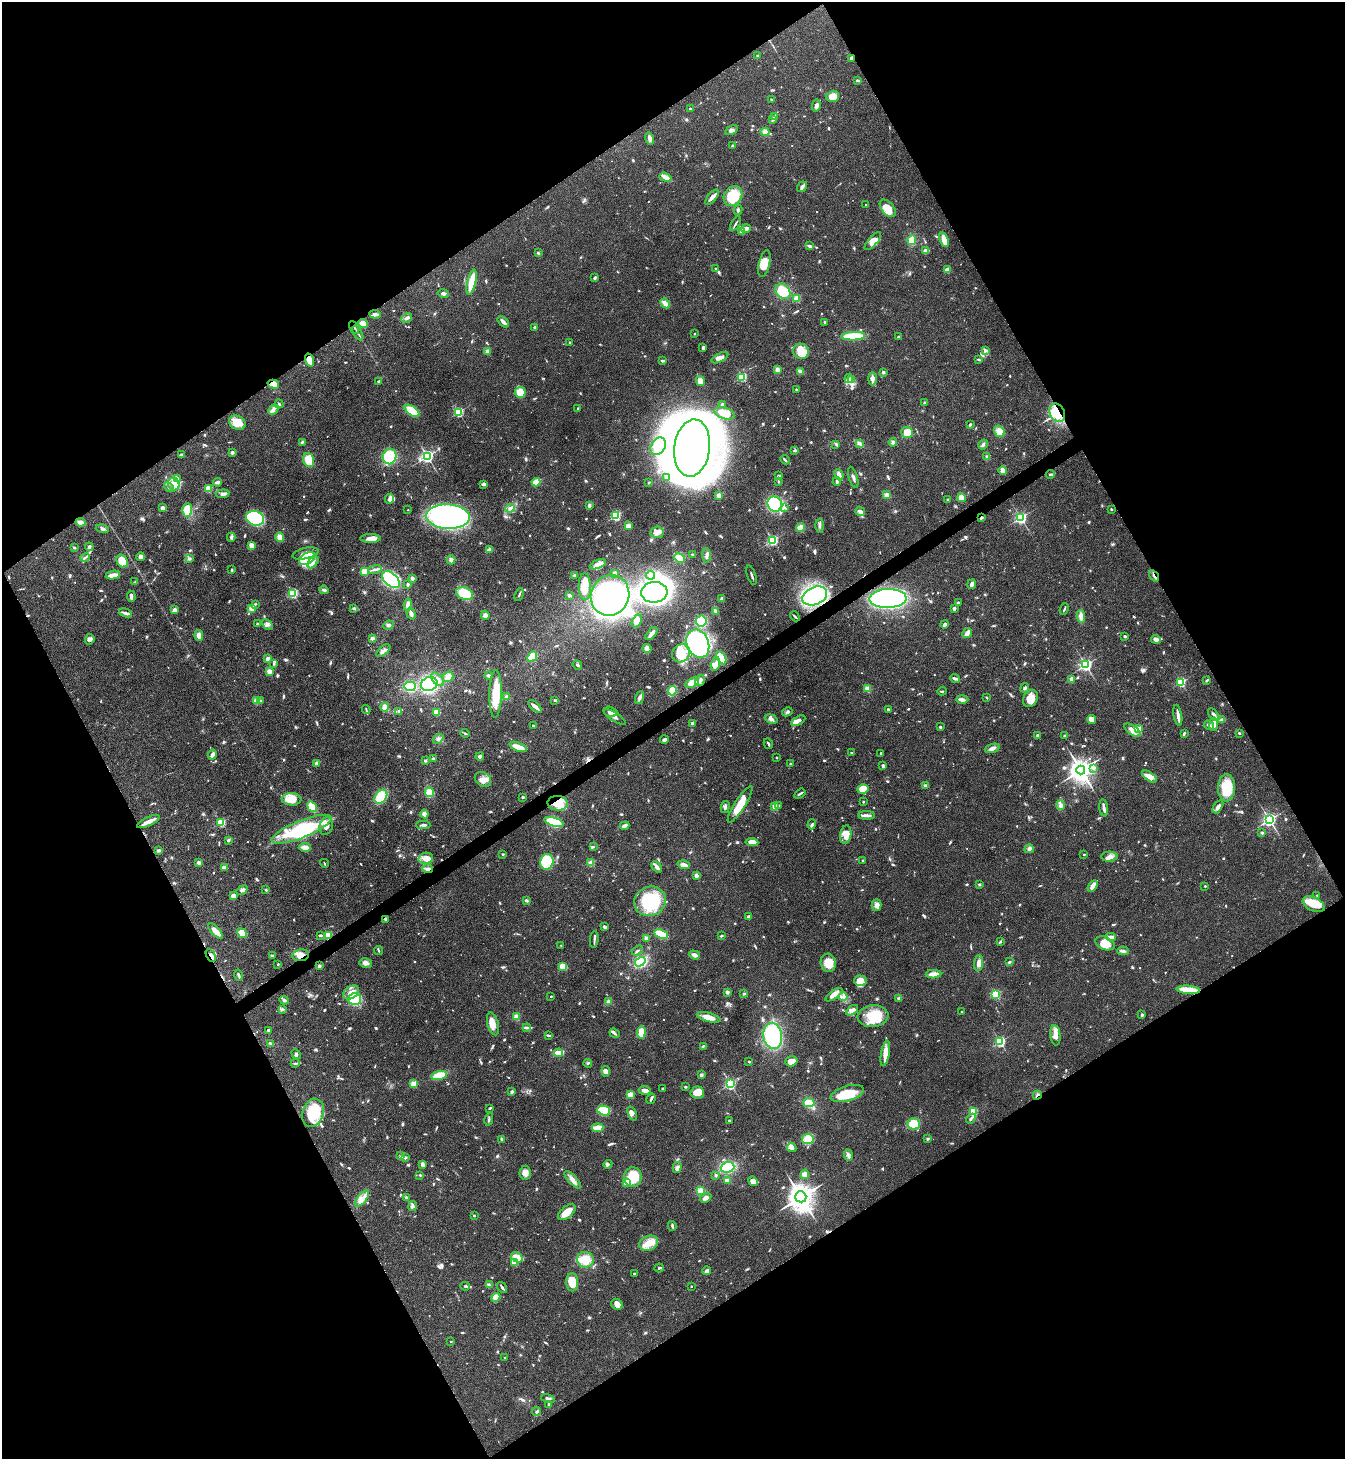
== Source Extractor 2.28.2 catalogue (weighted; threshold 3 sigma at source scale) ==
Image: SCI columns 296-5666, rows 3-5827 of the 5825 x 5833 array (HDU 1 of 3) = the unmasked area's bounding box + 8 px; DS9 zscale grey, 4 x 4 block average (1 PNG px = mean of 4 x 4 image px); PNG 1347 x 1461 px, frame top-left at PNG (2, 2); each listed source drawn as its Kron ellipse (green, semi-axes under 4 px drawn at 4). Shown black and unused: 48% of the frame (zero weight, under 3 of 4 exposures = <1% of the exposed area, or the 3 px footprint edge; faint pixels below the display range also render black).
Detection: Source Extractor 2.28.2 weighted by HDU 2 'WHT'. Background 0.062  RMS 0.0053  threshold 0.024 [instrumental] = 3 sigma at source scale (4.5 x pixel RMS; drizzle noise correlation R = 1.50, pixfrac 1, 0.05/0.05 arcsec/px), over >= 5 px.
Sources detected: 1130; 7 too faint to see at this stretch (4 x 4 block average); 7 inside a brighter object's white glare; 4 cosmic-ray / hot-pixel residue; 2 long thin detections or spike segments (spike, bleed or trail) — neither listed nor drawn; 12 coinciding with a brighter row at this scale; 74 inside a brighter listed object's ellipse — not listed separately; of the other 1024, all 500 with FLUX_AUTO >= 3.84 (the completeness limit of this list) listed and drawn (524 fainter detections not listed), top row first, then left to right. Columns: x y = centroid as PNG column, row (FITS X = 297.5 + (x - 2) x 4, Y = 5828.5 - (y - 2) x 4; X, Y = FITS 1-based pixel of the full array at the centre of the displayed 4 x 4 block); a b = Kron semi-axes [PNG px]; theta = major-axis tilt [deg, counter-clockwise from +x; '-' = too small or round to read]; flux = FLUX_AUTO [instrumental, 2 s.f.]
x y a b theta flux
757 55 2 2 - 10
852 58 2 2 - 63
858 81 4 2 - 5.4
833 96 6 5 - 32
772 100 3 2 - 5
816 106 6 3 79 7.9
691 109 3 2 - 5.3
774 116 3 2 - 7.7
773 120 3 2 - 5.7
731 130 7 3 30 9.5
765 132 4 4 - 18
650 138 6 3 -73 13
733 146 2 2 - 21
665 177 6 4 -18 15
802 187 6 3 55 9
733 196 10 9 - 100
712 197 9 3 50 13
866 205 2 2 - 6.4
888 208 10 6 -50 48
738 210 5 2 - 6.3
736 223 8 2 59 4.9
746 229 5 3 - 17
742 232 3 3 - 14
912 240 5 4 - 32
944 240 7 3 -71 51
873 241 11 4 49 26
809 246 4 3 - 5.3
926 251 4 3 - 25
538 253 3 2 - 4.8
764 264 14 5 77 41
715 269 4 2 - 4.1
947 270 2 2 - 71
595 278 4 2 - 5.9
472 282 13 4 76 71
783 291 8 6 -48 86
443 293 6 3 -14 8
797 298 2 2 - 160
665 303 5 3 - 17
375 314 6 3 -5 11
407 318 6 3 30 7.4
503 322 6 3 -43 15
824 322 2 2 - 6.3
363 324 5 4 - 33
354 327 7 2 -60 6.9
535 327 4 2 - 4.7
358 333 8 2 -58 5.3
694 334 2 2 - 6.3
853 336 12 3 2 130
898 337 2 2 - 16
570 342 2 2 - 10
703 347 3 3 - 7.5
487 351 2 2 - 76
801 351 8 7 - 33
986 351 3 2 - 4.7
720 358 9 3 28 18
978 359 3 2 - 4.3
309 360 6 4 -72 34
663 361 4 2 - 7.4
777 370 4 3 - 14
800 371 4 2 - 19
883 372 2 2 - 26
742 377 2 2 - 320
849 379 4 3 - 7.2
872 379 6 3 90 19
851 380 3 2 - 5.7
379 381 3 2 - 3.8
700 381 5 4 - 20
273 384 6 3 -15 33
797 390 3 2 - 5.2
520 392 5 5 - 47
925 403 3 3 - 3.9
279 404 4 2 - 5.4
722 404 2 2 - 16
578 409 3 2 - 4
273 410 6 3 45 8.9
412 411 8 4 -35 70
458 412 2 2 - 380
724 413 10 5 -18 41
1057 413 10 7 -65 94
237 423 9 6 -31 47
970 424 3 3 - 4
999 431 6 5 - 31
907 432 6 5 - 39
302 442 3 3 - 4.5
893 442 4 3 - 8.1
859 443 4 2 - 13
836 444 4 3 - 5.7
983 444 5 2 - 6.9
658 446 9 7 60 42
692 448 28 18 83 4900
795 450 3 2 - 5.9
232 452 2 2 - 31
181 455 3 2 - 13
389 456 8 7 - 130
427 456 3 2 - 630
987 457 4 3 - 8
309 460 7 5 -72 58
785 460 5 2 - 5.6
1003 471 4 3 - 18
1051 474 4 2 - 7.3
839 475 6 3 -64 20
778 476 3 2 - 5.6
666 477 3 2 - 6.8
853 477 11 2 -73 8.9
178 478 4 2 - 4.8
778 481 2 2 - 4.9
218 482 4 2 - 14
536 482 4 3 - 33
837 482 4 2 - 5.2
649 483 2 2 - 11
174 484 6 5 - 22
484 484 3 2 - 9.8
169 487 5 2 - 6.8
208 488 2 2 - 170
223 494 6 3 6 13
719 495 3 3 - 15
887 495 3 3 - 15
961 497 4 3 - 37
390 499 5 3 - 12
948 500 2 2 - 13
775 504 8 7 - 160
589 506 3 3 - 8.6
162 508 3 3 - 13
510 508 5 3 - 7.1
785 508 4 2 - 4.2
1111 509 2 2 - 8.2
187 510 7 5 88 61
408 510 2 2 - 3.9
860 512 5 3 - 13
616 516 2 2 - 350
448 517 22 12 -3 830
255 518 9 7 -18 240
981 518 4 2 - 4.4
1021 518 3 2 - 570
80 522 5 3 - 17
628 526 4 3 - 14
819 526 7 2 -88 7.8
801 528 4 3 - 34
102 529 6 3 -16 8.6
657 532 7 5 7 23
231 537 4 3 - 6
280 537 5 4 - 25
371 539 10 3 0 23
772 540 2 2 - 510
251 546 3 2 - 33
74 547 3 2 - 3.9
89 547 4 2 - 10
489 550 3 2 - 16
305 553 13 5 13 25
693 555 3 2 - 4.9
706 555 7 3 -87 8.8
85 557 5 2 - 7.5
141 557 4 3 - 14
680 558 6 4 -28 64
189 559 2 2 - 12
307 559 8 5 28 110
451 560 4 4 - 10
122 561 7 5 -59 45
313 562 7 2 49 9.8
598 564 8 4 22 17
375 569 7 3 10 8.8
232 570 3 2 - 4.2
364 572 2 2 - 190
614 573 2 2 - 20
113 575 7 2 11 35
650 575 4 2 - 7
751 575 10 2 -72 6.7
575 576 3 3 - 6.8
1154 576 6 2 -54 5.3
412 578 2 2 - 37
391 580 10 6 -44 280
135 582 4 2 - 4.3
972 584 5 3 - 13
408 585 4 2 - 4.6
585 587 13 6 -89 39
324 590 4 3 - 7
654 592 13 10 6 580
293 593 2 2 - 400
464 593 9 6 -21 100
519 595 7 2 73 4.5
569 595 3 2 - 7.2
610 595 20 19 - 510
131 596 6 2 -86 11
815 596 13 8 24 450
888 598 18 9 2 730
722 599 3 3 - 8.1
958 603 2 2 - 22
255 604 4 2 - 4.2
408 605 6 3 82 18
252 608 2 2 - 130
353 608 4 3 - 4.3
954 608 4 3 - 5.7
1064 609 6 2 66 4.7
174 610 2 2 - 66
716 611 3 3 - 7.3
125 613 7 3 -18 9.1
411 613 6 2 -72 17
485 615 5 3 - 11
795 616 5 2 - 5.8
1081 616 6 3 -80 21
637 621 7 4 62 17
701 621 5 5 - 160
257 624 3 2 - 4.1
267 624 6 3 -45 8.7
945 624 4 3 - 12
388 625 5 4 - 8.4
967 633 5 3 - 22
651 634 8 4 51 14
199 636 5 3 - 23
1125 636 2 2 - 16
372 638 2 2 - 33
90 639 6 4 66 8.3
1156 639 5 3 - 15
698 644 14 11 -68 480
647 649 4 4 - 22
383 651 8 3 38 11
681 653 9 8 - 64
532 656 6 4 47 60
721 658 7 4 -60 50
268 659 2 2 - 84
274 663 4 2 - 4.2
715 664 7 4 73 16
577 665 5 2 - 4.2
1086 665 3 2 - 690
269 671 4 3 - 16
489 675 4 3 - 6.7
448 677 6 5 - 23
955 678 5 2 - 11
437 679 8 5 -46 19
1071 679 4 2 - 13
700 680 6 3 59 9.1
1207 680 4 2 - 4
1181 682 2 2 - 390
692 683 7 4 28 32
429 684 8 7 - 320
410 686 5 4 - 140
1025 688 5 2 - 5.8
868 689 2 2 - 160
672 691 5 3 - 91
942 691 5 2 - 4.3
496 694 24 6 89 89
506 697 4 3 - 6.4
639 697 7 3 70 11
987 698 2 2 - 3.9
962 699 6 3 0 12
1030 699 9 7 57 37
555 700 3 2 - 4
256 701 3 3 - 32
260 701 2 2 - 14
535 706 8 2 -40 20
385 707 4 3 - 28
366 709 4 2 - 4.2
888 710 3 2 - 4
399 711 3 2 - 9.7
437 712 3 3 - 40
611 712 7 5 -16 22
787 712 5 2 - 6.1
1178 715 11 3 -81 17
1214 715 7 3 -52 9.1
615 717 13 3 -33 11
771 719 6 3 -20 10
1092 719 4 3 - 21
1222 720 4 3 - 7.5
798 721 8 3 29 14
692 723 2 2 - 30
1214 724 6 3 81 25
1209 725 5 3 - 8.7
533 726 2 2 - 17
940 727 2 2 - 12
1138 729 2 2 - 140
1132 730 9 4 -37 22
465 733 5 2 - 4.3
1184 733 4 2 - 4.5
1239 733 3 2 - 3.8
1037 735 2 2 - 18
1065 735 3 2 - 6.1
438 739 5 3 - 7.1
664 740 4 2 - 15
768 744 5 2 - 5.6
518 747 9 3 -21 40
992 748 7 3 19 13
852 753 3 2 - 4.4
881 753 2 2 - 5.9
212 755 5 4 - 9.5
480 757 4 4 - 11
776 757 2 2 - 4.9
433 759 3 3 - 7.5
425 761 2 2 - 5.2
317 763 2 2 - 47
790 763 2 2 - 9.2
883 766 3 2 - 7.8
1094 768 3 2 - 4.1
1081 770 4 4 - 2300
1149 777 8 4 -36 28
483 779 9 7 -34 25
925 786 4 2 - 5.6
1226 788 13 8 88 110
863 789 5 5 - 38
429 792 4 4 - 34
800 794 6 2 36 5.4
381 797 7 5 51 93
523 797 3 2 - 4.1
292 799 10 6 -4 51
863 802 2 2 - 8
558 803 10 7 -4 80
740 804 21 5 58 72
779 805 2 2 - 3.9
1060 805 5 4 - 10
312 807 6 3 -53 69
725 807 6 3 76 8
775 807 3 2 - 42
1218 807 7 3 58 14
1104 808 9 2 -83 13
424 814 4 4 - 14
866 815 8 3 0 11
1269 820 3 3 - 910
148 822 12 2 25 33
221 822 2 2 - 270
554 822 10 4 -18 120
812 824 5 3 - 6
423 825 7 2 -1 7.8
326 826 9 6 74 24
625 826 5 3 - 11
301 829 32 8 22 180
1262 833 2 2 - 7.7
846 835 9 5 79 30
228 840 3 2 - 5.9
752 842 6 4 -5 32
305 847 6 4 3 19
593 847 2 2 - 4.1
1029 849 5 3 - 7.6
159 850 2 2 - 8.4
503 854 2 2 - 3.9
1084 854 2 2 - 5.7
1109 857 8 5 1 15
426 858 7 5 11 21
863 861 2 2 - 11
199 862 2 2 - 47
547 862 8 6 74 130
324 863 4 2 - 4.1
591 863 2 2 - 130
684 865 6 4 -16 16
657 867 6 3 -51 13
224 868 4 3 - 17
427 869 5 3 - 11
696 875 3 3 - 12
979 884 3 2 - 4.1
1093 886 6 3 58 27
1205 886 2 2 - 7.4
242 890 6 3 35 8.8
266 890 2 2 - 3.9
1317 895 2 2 - 6.3
233 896 3 2 - 30
526 901 3 2 - 7.2
650 901 16 14 24 170
1314 904 12 6 -26 94
877 905 6 5 - 12
749 917 2 2 - 36
385 919 3 2 - 6
605 927 4 2 - 7.6
216 931 10 3 -47 30
242 933 5 4 - 50
661 934 7 3 -25 110
320 935 4 2 - 5.9
328 935 2 2 - 190
721 936 3 2 - 3.9
1111 937 5 3 - 18
646 938 2 2 - 28
594 940 8 2 85 7.1
1000 942 3 2 - 4.5
1105 943 10 6 -21 31
561 945 2 2 - 5.7
379 951 4 2 - 4.5
638 951 6 2 35 4.4
1123 951 6 3 0 7.6
272 955 3 2 - 4.1
301 955 8 6 8 29
694 955 6 3 -19 13
211 956 7 3 -61 8.7
640 962 6 4 33 140
1009 962 3 2 - 5.5
366 963 6 4 -12 15
828 963 9 7 -77 47
978 963 8 4 84 17
278 964 2 2 - 6
319 966 2 2 - 26
563 966 4 3 - 49
934 974 8 3 2 28
239 975 6 2 -75 6.9
860 981 6 5 - 36
1188 990 12 3 -5 90
351 992 8 6 37 28
727 992 2 2 - 11
744 994 3 2 - 4.6
995 994 2 2 - 280
834 995 10 4 35 24
551 996 2 2 - 6
843 997 4 3 - 9.9
899 998 3 3 - 5
355 999 6 6 - 100
284 1000 5 3 - 7
609 1002 3 3 - 12
283 1009 3 2 - 4.6
852 1010 7 3 36 12
962 1012 2 2 - 6.8
1142 1015 3 2 - 5
516 1016 2 2 - 97
873 1016 15 11 6 90
709 1017 12 4 -15 36
493 1024 11 5 -75 27
527 1028 4 2 - 4.3
268 1030 2 2 - 11
641 1032 6 3 87 46
615 1033 5 2 - 6.2
548 1035 3 2 - 6.2
1055 1035 10 5 -84 25
773 1036 13 9 -81 220
1000 1042 2 2 - 490
270 1043 3 2 - 4.3
703 1046 4 2 - 4.9
559 1053 4 2 - 61
885 1053 13 4 80 35
296 1054 5 3 - 5.4
791 1061 6 5 - 26
749 1062 2 2 - 5.1
295 1063 4 2 - 4.2
588 1063 4 2 - 4.7
606 1071 5 3 - 15
439 1075 8 4 14 60
701 1075 3 2 - 8.6
414 1084 2 2 - 130
730 1084 2 2 - 610
685 1087 2 2 - 4.5
663 1089 3 2 - 3.9
645 1090 6 3 -6 17
512 1092 4 2 - 7.3
697 1093 7 6 - 35
630 1094 3 2 - 29
847 1094 17 7 16 78
1037 1095 4 2 - 4.1
651 1099 5 2 - 6.1
809 1103 5 4 - 52
490 1108 3 2 - 3.9
604 1110 6 5 - 91
973 1112 2 2 - 290
313 1113 14 10 71 130
632 1113 7 3 -67 12
489 1119 6 2 78 6.3
971 1119 5 2 - 7.2
730 1121 3 2 - 4.8
914 1124 6 5 - 69
597 1128 6 3 8 49
502 1139 3 2 - 9.6
808 1139 6 5 - 38
928 1139 3 2 - 5.3
792 1147 5 4 - 11
848 1155 5 2 - 7.2
401 1156 3 2 - 4.2
405 1158 3 3 - 6.3
423 1164 4 4 - 7.5
608 1164 5 2 - 4.4
728 1167 7 5 19 150
677 1168 5 4 - 11
525 1173 7 6 - 21
805 1174 4 4 - 17
420 1175 3 2 - 4
716 1175 2 2 - 6.6
633 1177 9 9 - 100
573 1180 11 3 -47 22
727 1181 3 2 - 20
753 1181 5 4 - 19
626 1182 2 2 - 100
700 1191 3 3 - 34
801 1197 5 5 - 3800
407 1198 4 2 - 4.6
705 1198 6 4 29 18
362 1199 9 4 51 30
412 1206 5 4 - 11
567 1212 10 5 41 44
474 1215 2 2 - 9.5
672 1226 5 2 - 5.5
649 1243 9 7 20 39
517 1257 6 4 -32 45
585 1260 8 7 - 58
514 1262 4 3 - 23
659 1268 4 2 - 4
707 1271 4 3 - 14
634 1273 3 2 - 6
572 1282 9 6 90 54
489 1285 3 2 - 4
465 1286 5 2 - 5
691 1286 2 2 - 5.9
502 1287 6 2 -53 8.2
496 1297 4 3 - 38
617 1304 6 5 - 23
451 1341 2 2 - 6.9
505 1358 2 2 - 7.3
548 1398 7 2 -15 5.6
549 1404 2 2 - 19
537 1412 4 2 - 6.4
Overlapping masked pixels (flux is a lower limit): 14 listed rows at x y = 852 58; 354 327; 309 360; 273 384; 1057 413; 981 518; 1154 576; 558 803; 427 869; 385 919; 328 935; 301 955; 211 956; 1037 1095
Diffuse or blended objects may show on this block-average render without a row.